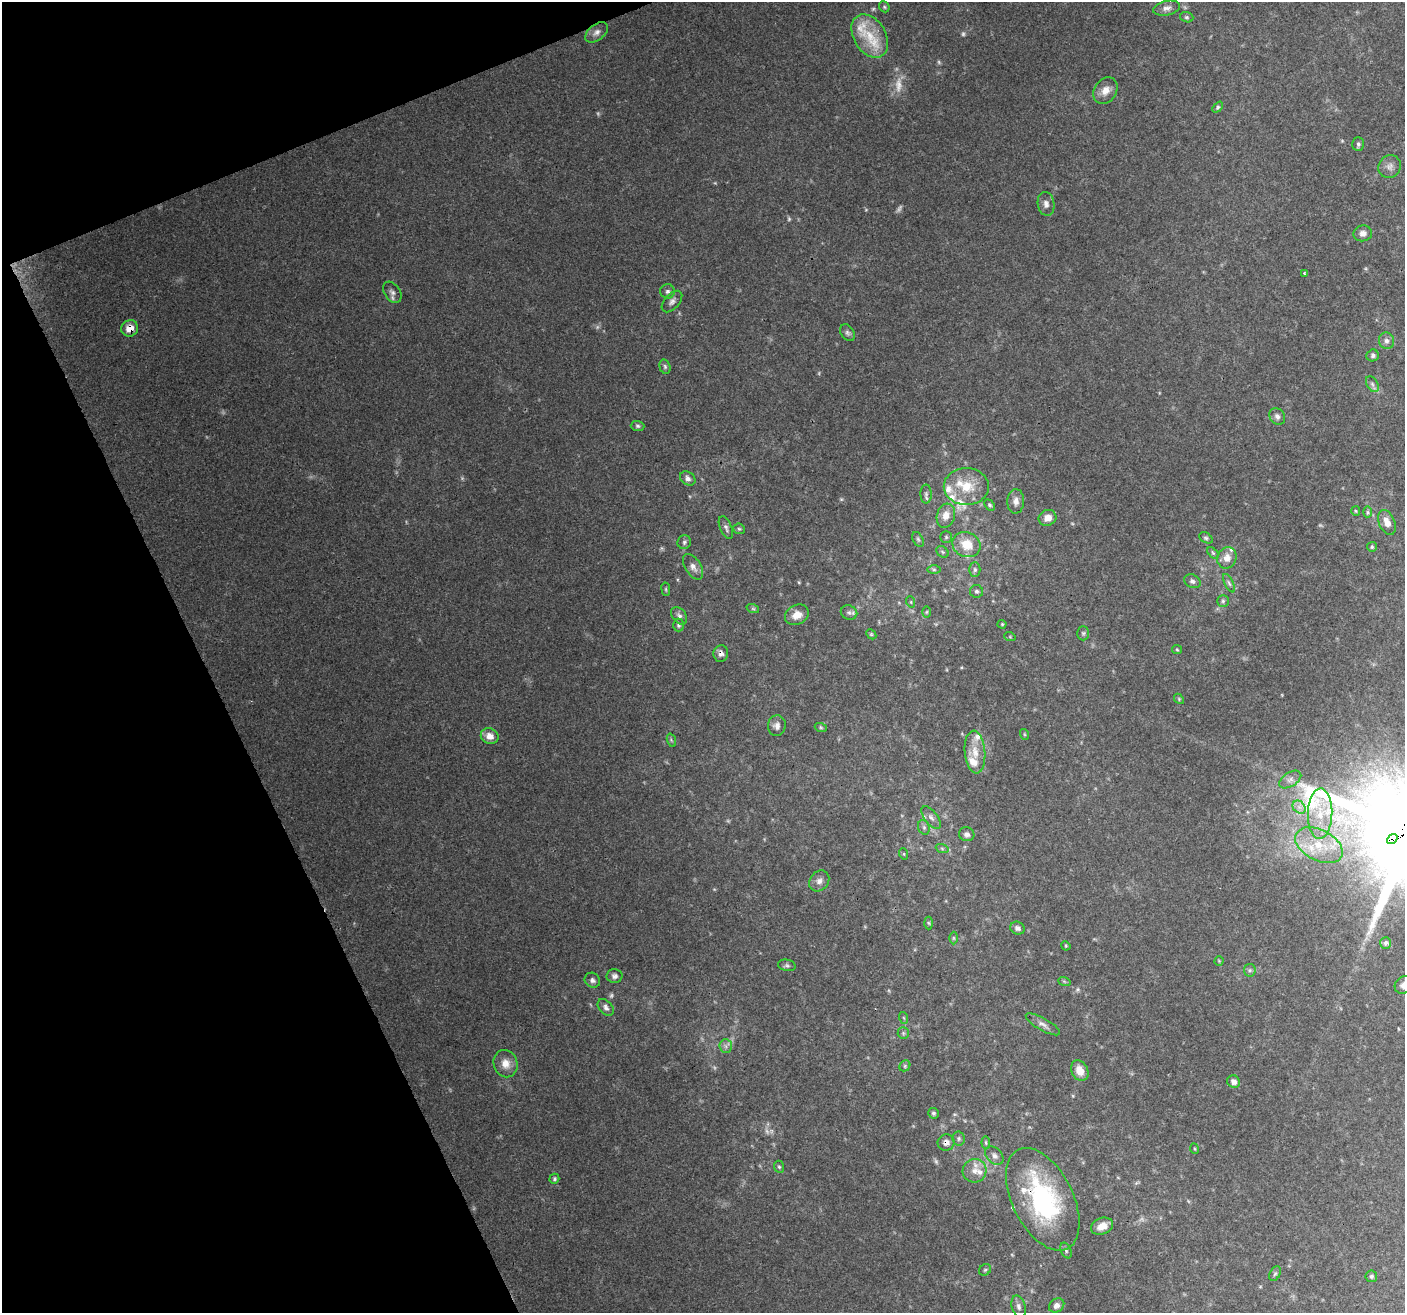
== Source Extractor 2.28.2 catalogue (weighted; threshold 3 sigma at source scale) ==
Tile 5 of 4 x 4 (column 1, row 2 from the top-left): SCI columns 4-1406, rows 2767-4077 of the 5618 x 5474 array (HDU 1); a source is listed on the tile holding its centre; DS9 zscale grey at full resolution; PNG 1407 x 1315 px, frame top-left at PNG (2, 2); each listed source drawn as its Kron ellipse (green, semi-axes under 4 px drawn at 4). Shown black and unused: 20% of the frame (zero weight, under 3 of 4 exposures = <1% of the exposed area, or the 3 px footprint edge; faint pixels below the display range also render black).
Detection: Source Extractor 2.28.2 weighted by HDU 2 'WHT'; one run over the whole footprint, this tile lists its part. Background 0.115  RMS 0.006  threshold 0.0269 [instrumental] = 3 sigma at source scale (4.5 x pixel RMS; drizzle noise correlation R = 1.50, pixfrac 1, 0.0396/0.0396 arcsec/px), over >= 5 px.
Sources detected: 146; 13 too faint to see at this stretch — neither listed nor drawn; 12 inside a brighter listed object's ellipse — not listed separately; the other 121 listed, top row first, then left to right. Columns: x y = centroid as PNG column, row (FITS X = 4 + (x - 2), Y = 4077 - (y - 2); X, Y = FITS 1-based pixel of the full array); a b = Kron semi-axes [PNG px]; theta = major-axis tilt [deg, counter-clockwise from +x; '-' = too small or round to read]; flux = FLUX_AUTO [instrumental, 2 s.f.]
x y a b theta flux
884 7 6 5 - 0.9
1167 8 13 7 12 3.2
1187 17 7 5 -20 1.1
597 32 13 8 38 3.1
870 36 23 16 -59 16
1105 91 14 11 55 5.5
1218 107 6 4 50 0.97
1358 144 7 6 - 1.3
1390 166 12 10 54 3.7
1046 204 12 8 -80 3
1363 233 9 8 - 3.2
1304 273 3 3 - 0.81
668 291 7 7 - 1.8
392 292 12 7 -56 2.7
672 302 13 7 48 2.6
130 328 8 8 - 6.7
847 333 9 6 -57 1.8
1386 341 8 7 - 2.4
1373 355 6 6 - 1.5
665 367 7 5 -74 1.2
1372 384 8 5 -60 1.8
1277 416 9 7 -57 2.3
638 426 7 5 -2 1.2
688 478 8 6 -34 2.2
966 486 22 18 0 17
926 494 9 5 -90 1.6
1016 501 12 8 87 4
989 505 6 4 -50 1.2
1356 511 5 4 - 0.7
1368 512 6 4 -90 0.83
946 516 12 9 73 5.8
1048 518 9 7 24 5.1
1387 522 13 8 -66 4.9
726 528 12 6 -67 2.1
739 529 6 5 - 1
946 537 6 5 - 0.97
1206 538 7 4 -30 1.2
918 539 8 5 -63 1.3
684 542 7 6 - 1.4
966 544 14 12 -23 12
1372 547 5 5 - 0.92
943 552 7 5 -37 1
1213 553 7 4 -45 1.1
1227 558 11 9 68 5.1
693 567 14 8 -58 3.5
934 569 6 4 0 1.1
975 570 7 5 89 1.4
1192 581 8 6 -23 1.7
1229 583 10 4 -63 1.5
666 589 7 3 -82 0.69
976 591 6 6 - 1.4
1223 601 6 6 - 1.2
911 602 6 3 -72 0.63
753 609 6 4 -19 0.9
927 612 6 4 88 0.85
849 613 8 7 - 1.8
797 615 12 9 28 6.1
679 616 10 6 -52 2.1
1002 624 4 4 - 0.64
678 625 6 5 - 1.3
1083 633 7 6 - 1.1
871 634 6 4 -46 0.84
1010 637 5 3 - 0.56
1177 649 5 4 - 0.69
721 653 8 7 - 2.6
1179 699 6 4 -49 0.68
777 726 10 9 - 3.2
821 728 6 4 -19 0.82
1024 734 5 3 - 0.6
490 736 9 7 -23 5.2
671 740 7 4 -71 0.97
975 752 21 10 -85 9.2
1290 780 12 7 32 3.1
1299 807 7 5 -45 2.6
1320 814 25 12 88 18
931 818 13 6 -53 2.6
924 827 7 5 -70 1.4
967 834 8 7 - 2.6
1392 839 6 4 37 160
1319 845 25 15 -27 21
942 848 6 4 -20 0.96
904 854 6 3 -72 0.65
819 881 11 9 52 3.3
929 923 6 4 -87 0.86
1017 928 7 6 - 2.1
953 938 6 4 -90 0.79
1386 943 6 5 - 1.4
1066 946 5 4 - 0.61
1219 961 4 4 - 0.63
787 965 9 5 -10 1.5
1250 970 6 6 - 1.3
615 976 8 7 - 2.2
592 980 8 7 - 1.9
1064 981 6 4 -19 0.8
1404 985 9 8 - 3.4
606 1007 9 6 -47 2.2
904 1018 6 4 -71 0.73
1043 1024 19 6 -29 3.2
903 1033 6 5 - 1.1
726 1046 7 6 - 1.9
506 1064 14 12 -69 7
905 1066 6 5 - 1
1080 1071 11 8 -62 7
1234 1082 7 6 - 2.7
933 1113 5 5 - 1.1
959 1138 7 6 - 1.3
946 1143 8 8 - 3.3
986 1143 6 4 -84 0.78
1195 1149 5 3 - 0.56
994 1156 11 7 -46 2.7
779 1167 6 5 - 0.99
975 1171 12 11 - 5.6
554 1179 5 4 - 1
1043 1199 55 30 -64 89
1102 1226 11 8 22 6.6
1066 1250 8 5 -64 1.3
985 1270 6 5 - 1.1
1275 1274 8 5 62 1.3
1371 1276 6 5 - 1.3
1057 1305 8 6 35 3.3
1019 1306 11 7 -74 2.4
Overlapping masked pixels (flux is a lower limit): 5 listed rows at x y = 130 328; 721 653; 1392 839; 946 1143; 1043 1199
Isophote crosses this tile's border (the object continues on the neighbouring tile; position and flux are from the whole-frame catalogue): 1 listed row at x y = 1404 985